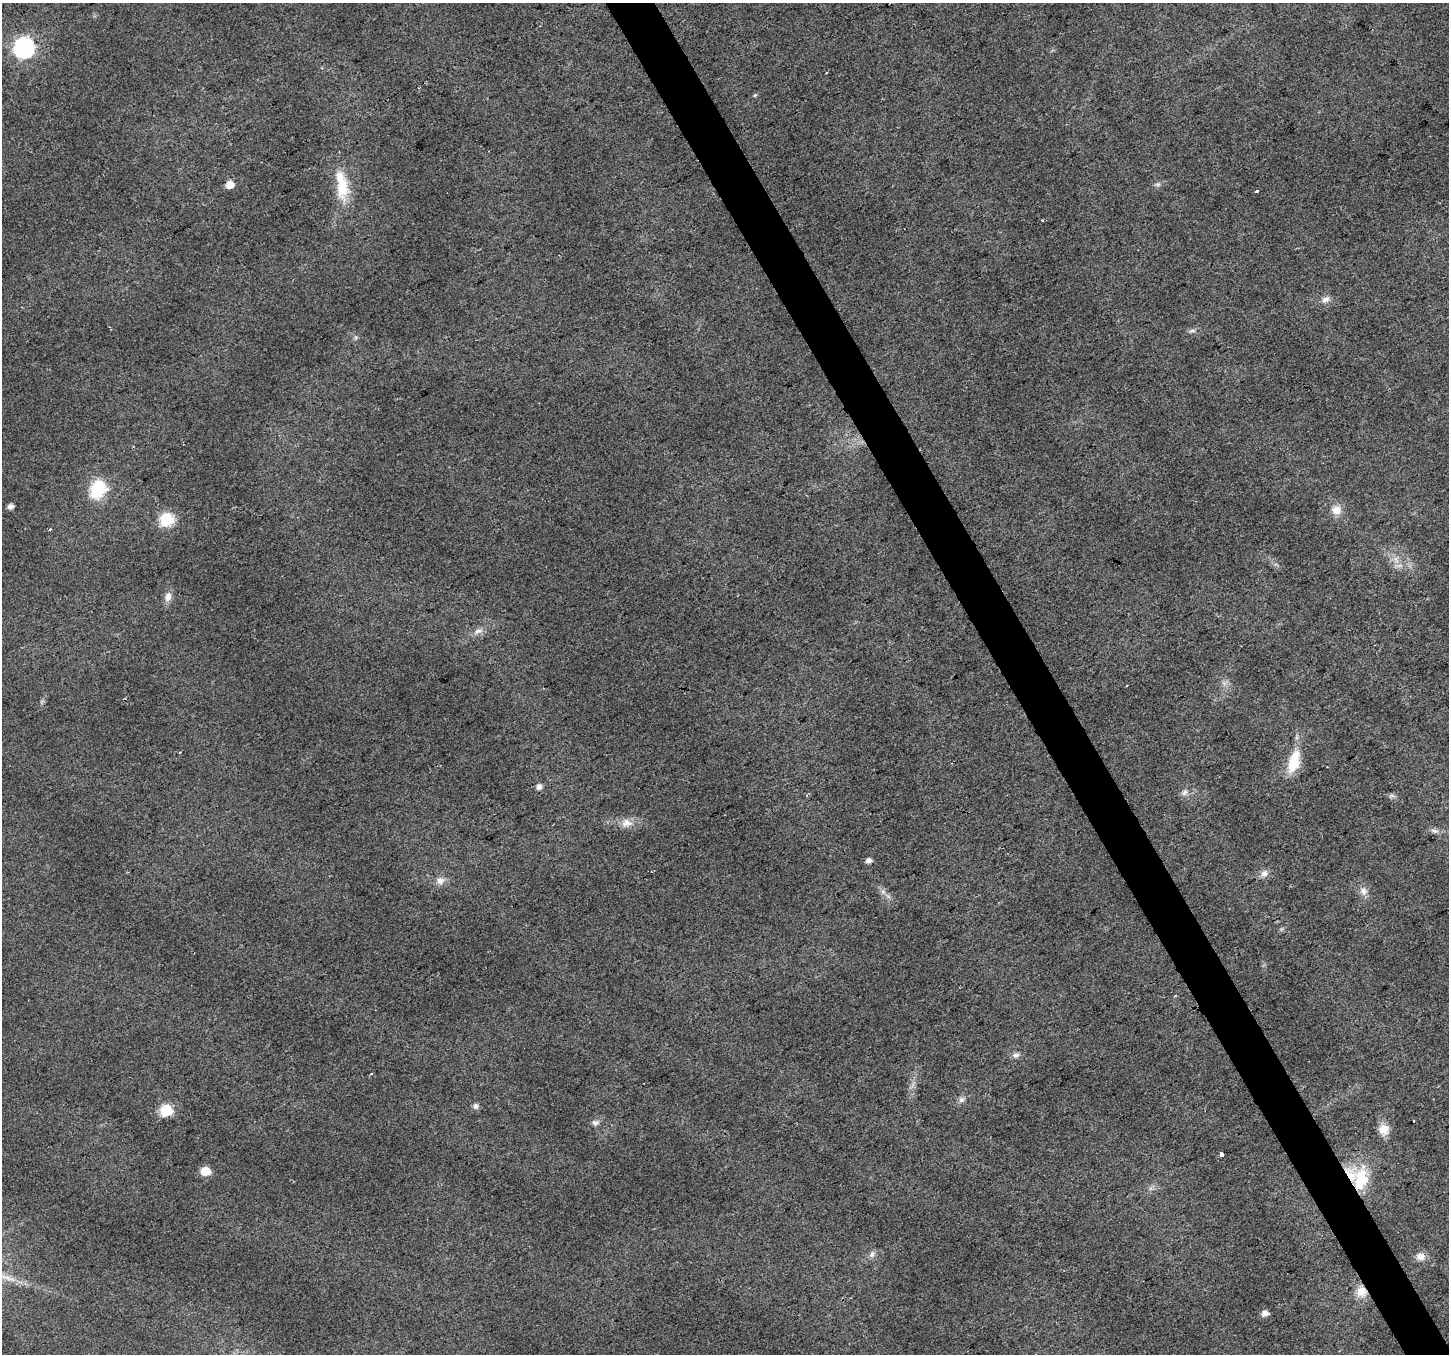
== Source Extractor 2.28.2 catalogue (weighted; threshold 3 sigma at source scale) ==
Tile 6 of 4 x 4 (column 2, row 2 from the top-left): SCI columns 1450-2896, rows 2869-4220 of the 5789 x 5676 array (HDU 1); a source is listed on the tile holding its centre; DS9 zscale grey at full resolution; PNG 1451 x 1356 px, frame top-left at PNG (2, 3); no overlay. Shown black and unused: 3% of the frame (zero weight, under 2 of 3 exposures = <1% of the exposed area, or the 3 px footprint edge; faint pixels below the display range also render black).
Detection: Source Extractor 2.28.2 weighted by HDU 2 'WHT'; one run over the whole footprint, this tile lists its part. Background 0.0194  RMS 0.0082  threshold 0.0371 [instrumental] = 3 sigma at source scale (4.5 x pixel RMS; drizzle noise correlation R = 1.50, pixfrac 1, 0.0396/0.0396 arcsec/px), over >= 5 px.
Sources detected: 49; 1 too faint to see at this stretch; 2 cosmic-ray / hot-pixel residue — not listed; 1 inside a brighter listed object's ellipse — not listed separately; the other 45 listed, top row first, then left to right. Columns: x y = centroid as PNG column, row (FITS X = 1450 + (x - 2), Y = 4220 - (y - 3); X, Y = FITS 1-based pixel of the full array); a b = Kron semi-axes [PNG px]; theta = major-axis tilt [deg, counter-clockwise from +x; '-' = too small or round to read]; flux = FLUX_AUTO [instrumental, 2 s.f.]
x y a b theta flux
24 48 8 8 - 370
755 95 6 4 44 1
230 184 6 6 - 11
1158 184 7 5 45 1.7
342 186 44 15 -81 29
1256 191 4 3 - 6.8
1326 299 12 8 31 4.4
1192 331 10 4 5 2.2
98 489 23 18 62 31
10 506 5 5 - 4.1
1336 510 13 12 - 8.5
166 519 7 7 - 96
50 529 3 3 - 1.9
1396 560 9 3 -58 2.8
168 597 14 9 73 5.5
478 631 12 6 26 4.3
1127 685 3 2 - 1.1
125 698 3 2 - 1.5
180 752 3 2 - 0.59
1294 762 28 12 75 27
539 787 6 5 - 4.1
1185 792 9 5 49 2.7
626 823 16 11 4 8.4
1434 831 10 6 -13 3.1
869 860 6 5 - 3.3
1264 873 10 9 - 4.5
440 881 11 10 - 5.4
1363 891 11 9 -40 5
883 892 7 6 - 2.6
1175 996 3 3 - 1.2
1016 1055 10 6 8 3
371 1074 3 2 - 1.5
961 1100 9 7 45 3
475 1106 8 7 - 2.6
166 1110 7 6 - 70
1413 1121 3 3 - 2.2
595 1122 10 7 -1 2.9
1384 1129 13 13 - 9.4
1222 1154 4 3 - 15
205 1171 6 6 - 25
1361 1180 32 17 82 34
872 1254 10 6 67 3.1
1420 1256 11 9 11 6.1
1362 1292 14 12 55 11
1265 1313 6 5 - 6.2
Overlapping masked pixels (flux is a lower limit): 2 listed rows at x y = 1361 1180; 1362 1292